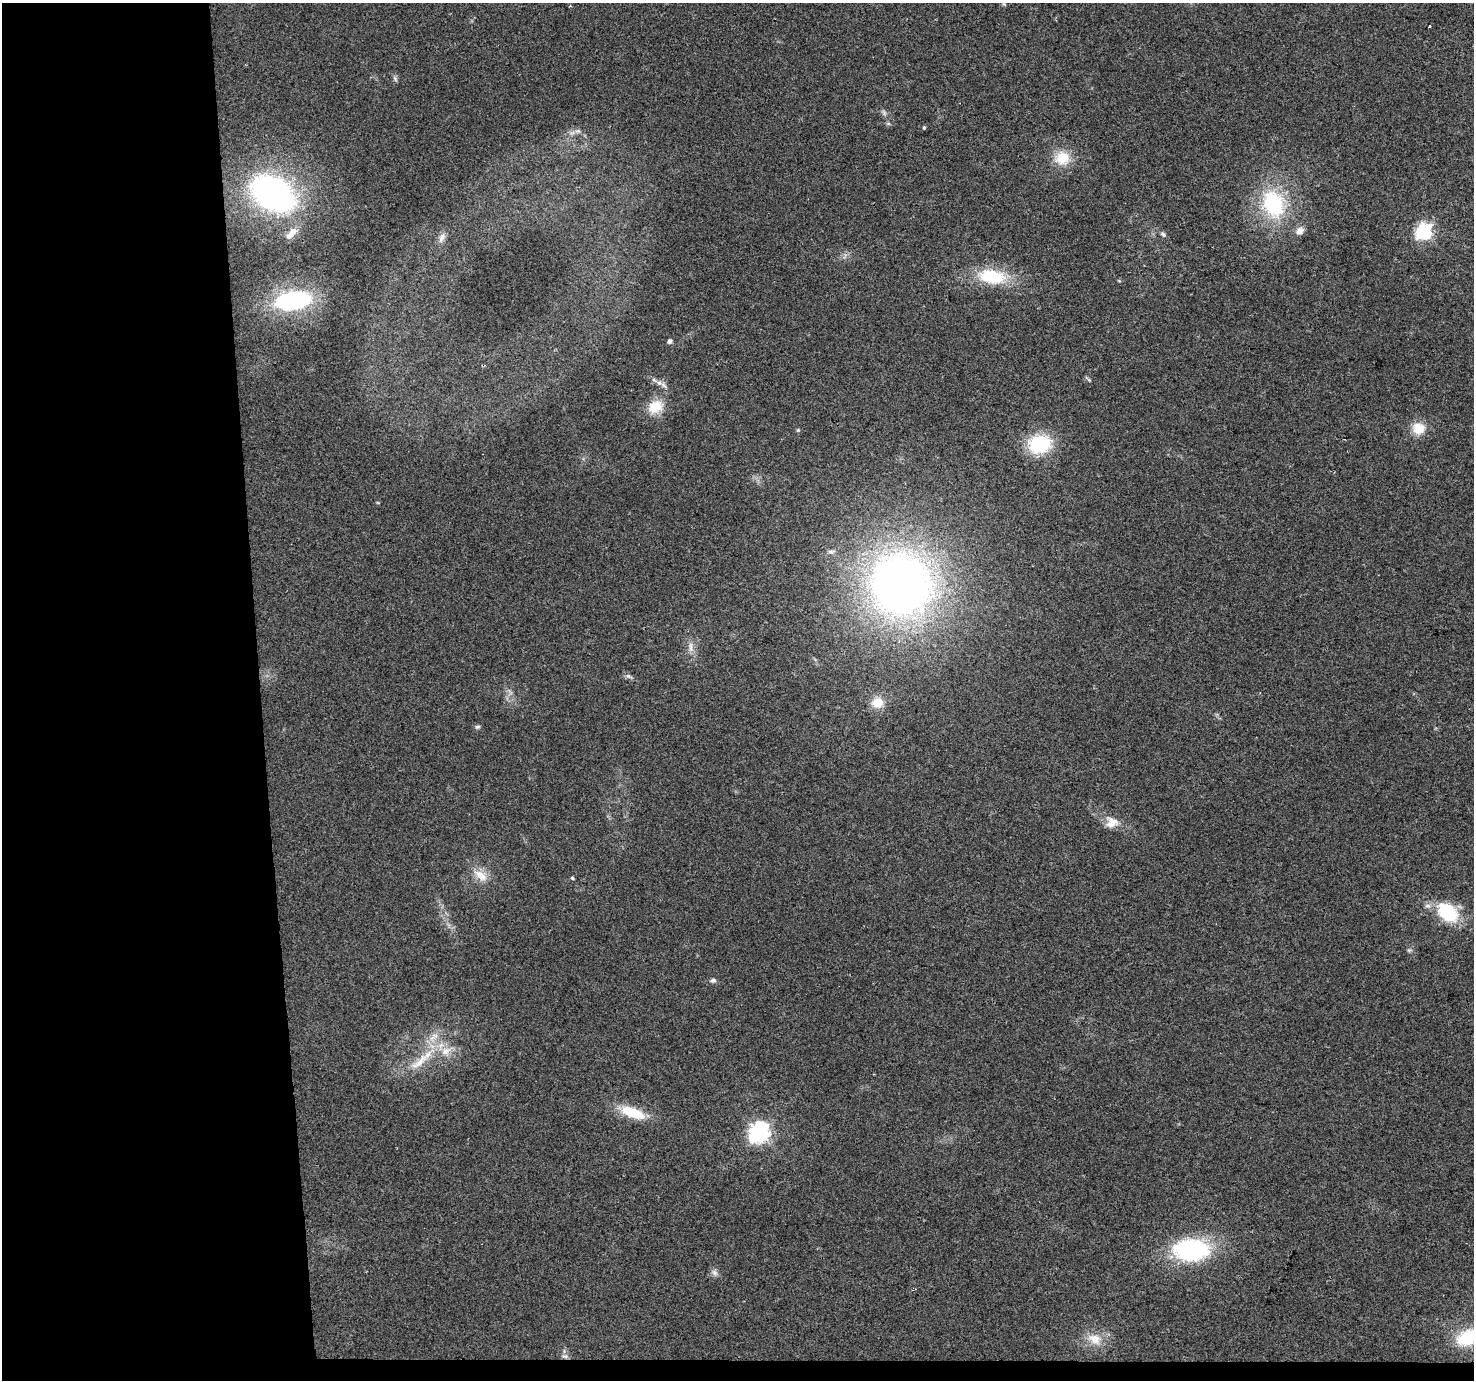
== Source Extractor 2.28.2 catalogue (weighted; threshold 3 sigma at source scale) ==
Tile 7 of 3 x 3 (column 1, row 3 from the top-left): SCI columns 1-1472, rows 25-1402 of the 4417 x 4158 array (HDU 1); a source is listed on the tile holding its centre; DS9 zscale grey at full resolution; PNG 1476 x 1382 px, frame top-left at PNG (2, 3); no overlay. Shown black and unused: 19% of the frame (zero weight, under 2 of 3 exposures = <1% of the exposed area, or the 3 px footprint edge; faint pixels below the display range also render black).
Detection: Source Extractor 2.28.2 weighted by HDU 2 'WHT'; one run over the whole footprint, this tile lists its part. Background 0.0484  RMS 0.0068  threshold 0.0304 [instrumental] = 3 sigma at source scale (4.5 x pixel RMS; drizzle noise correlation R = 1.50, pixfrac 1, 0.0396/0.0396 arcsec/px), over >= 5 px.
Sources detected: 46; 1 cosmic-ray / hot-pixel residue — not listed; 2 inside a brighter listed object's ellipse — not listed separately; the other 43 listed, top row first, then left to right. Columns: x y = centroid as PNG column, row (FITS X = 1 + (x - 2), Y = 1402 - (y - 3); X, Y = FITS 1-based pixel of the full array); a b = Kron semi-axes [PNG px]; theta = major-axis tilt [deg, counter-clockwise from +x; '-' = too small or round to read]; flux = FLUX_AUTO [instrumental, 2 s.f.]
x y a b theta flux
1004 4 5 4 - 0.72
1429 26 3 3 - 2.7
395 79 9 4 -63 1.4
884 112 9 5 -64 1.6
924 128 4 4 - 0.73
578 131 8 6 1 1.9
1062 158 19 17 5 16
273 193 44 29 -31 190
1273 204 32 23 -70 57
1300 231 11 8 39 4.4
1424 232 7 6 - 180
292 233 20 9 47 7.1
1163 234 9 5 -38 1.5
442 238 14 8 67 3.9
992 277 31 16 -8 35
292 300 32 16 9 84
669 341 5 4 - 2.2
1088 379 10 3 -41 0.94
659 383 9 6 -19 3
655 407 21 16 31 14
1418 428 16 14 -14 12
798 430 5 5 - 0.93
1039 444 24 18 14 42
901 584 67 65 -51 420
691 647 17 5 -87 3.9
629 676 10 5 -24 1.9
877 702 15 13 2 10
477 727 7 5 15 1.3
1113 821 25 8 -27 7.9
480 875 24 11 -35 9.6
572 878 5 4 - 0.81
1448 913 28 19 -44 33
713 980 6 5 - 1.8
432 1038 12 8 12 5.1
446 1051 16 10 30 8.4
419 1062 42 10 41 19
633 1112 32 12 -19 21
759 1132 8 7 - 350
1191 1250 33 20 1 87
714 1273 10 7 -45 2.6
1468 1337 22 14 28 35
1094 1339 19 13 -28 10
565 1356 11 6 -4 2.4
Isophote crosses this tile's border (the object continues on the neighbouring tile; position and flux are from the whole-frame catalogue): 1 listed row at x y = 1468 1337